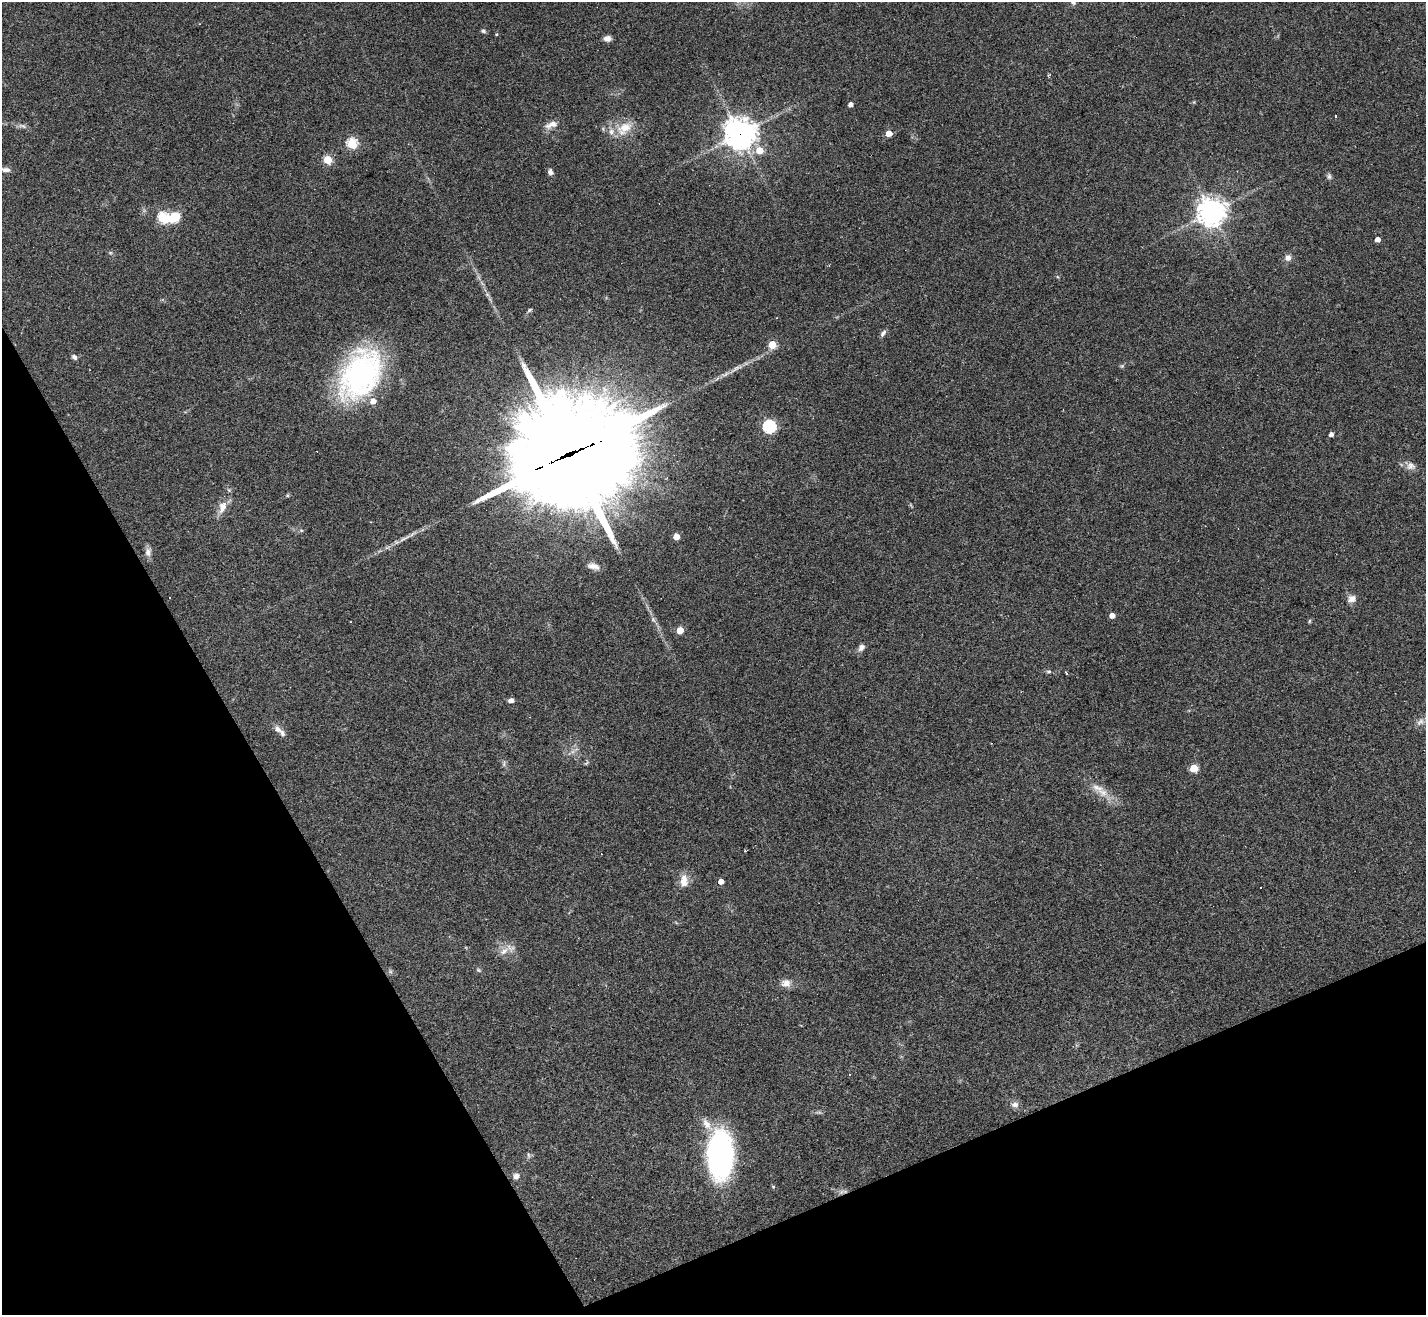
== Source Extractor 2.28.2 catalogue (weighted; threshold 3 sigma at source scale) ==
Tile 14 of 4 x 4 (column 2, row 4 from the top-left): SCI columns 1425-2848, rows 285-1597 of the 5697 x 5686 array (HDU 1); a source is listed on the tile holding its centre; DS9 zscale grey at full resolution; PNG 1428 x 1317 px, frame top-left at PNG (2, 2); no overlay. Shown black and unused: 24% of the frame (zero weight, under 3 of 4 exposures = <1% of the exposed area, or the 3 px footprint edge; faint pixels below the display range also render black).
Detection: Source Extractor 2.28.2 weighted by HDU 2 'WHT'; one run over the whole footprint, this tile lists its part. Background 0.103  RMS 0.0059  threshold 0.0266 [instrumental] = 3 sigma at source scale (4.5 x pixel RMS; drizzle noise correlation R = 1.50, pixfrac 1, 0.05/0.05 arcsec/px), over >= 5 px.
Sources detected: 69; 1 too faint to see at this stretch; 1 inside a brighter object's white glare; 2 cosmic-ray / hot-pixel residue — not listed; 3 inside a brighter listed object's ellipse — not listed separately; the other 62 listed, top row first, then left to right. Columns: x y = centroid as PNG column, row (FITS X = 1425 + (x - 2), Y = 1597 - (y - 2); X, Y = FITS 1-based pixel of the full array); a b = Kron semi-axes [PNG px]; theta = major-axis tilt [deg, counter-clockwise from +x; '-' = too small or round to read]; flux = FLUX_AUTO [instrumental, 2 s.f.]
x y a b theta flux
1073 2 8 7 - 1.9
483 31 6 5 - 1
607 38 8 6 1 3
1049 75 5 3 - 0.86
851 104 4 4 - 3
551 124 18 8 17 4.3
625 127 22 13 19 11
889 133 4 4 - 7.8
740 134 11 10 - 700
352 144 5 5 - 42
759 150 6 5 - 10
328 160 5 5 - 25
6 170 11 6 -4 2
550 172 7 6 - 1.9
1329 176 8 5 -90 1.3
1211 212 9 9 - 650
163 218 5 5 - 47
1377 240 4 4 - 3.8
110 253 6 3 18 0.7
1288 258 8 8 - 2.6
530 310 6 4 28 0.82
883 333 10 6 52 1.7
772 345 5 5 - 18
74 357 7 6 - 1.7
1122 366 5 5 - 0.78
736 368 22 5 29 4.2
361 374 55 36 58 120
769 427 6 6 - 87
1331 434 4 4 - 2.3
570 454 48 34 22 14000
1411 466 13 10 5 3.5
223 506 19 8 69 7
301 530 6 4 -1 0.78
676 537 5 4 - 7.5
404 538 21 4 28 3.8
148 552 12 8 90 2.9
593 566 16 7 -12 3.4
1352 599 11 9 29 3.5
1112 615 4 4 - 4.5
653 619 9 4 -60 1.7
1309 621 6 4 88 0.67
680 630 5 5 - 11
861 647 9 7 54 2.5
1049 671 8 4 0 0.93
1066 673 4 2 - 1.6
511 700 7 5 1 2.2
1420 722 13 7 39 3
277 729 10 7 -42 3
504 763 11 3 81 1.1
1194 768 5 5 - 21
1097 788 20 8 -20 5.9
746 851 3 2 - 1.3
684 881 17 9 -87 5.9
721 881 4 4 - 3.8
504 951 15 7 35 4.4
478 970 6 5 - 0.84
786 983 14 10 7 4.2
1015 1105 11 7 5 2.4
707 1124 19 9 -52 5.9
528 1155 7 4 -88 1
720 1155 36 19 90 150
516 1176 8 7 - 2.5
Overlapping masked pixels (flux is a lower limit): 2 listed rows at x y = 740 134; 570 454
Isophote crosses this tile's border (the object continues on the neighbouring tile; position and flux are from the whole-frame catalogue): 1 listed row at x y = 1073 2